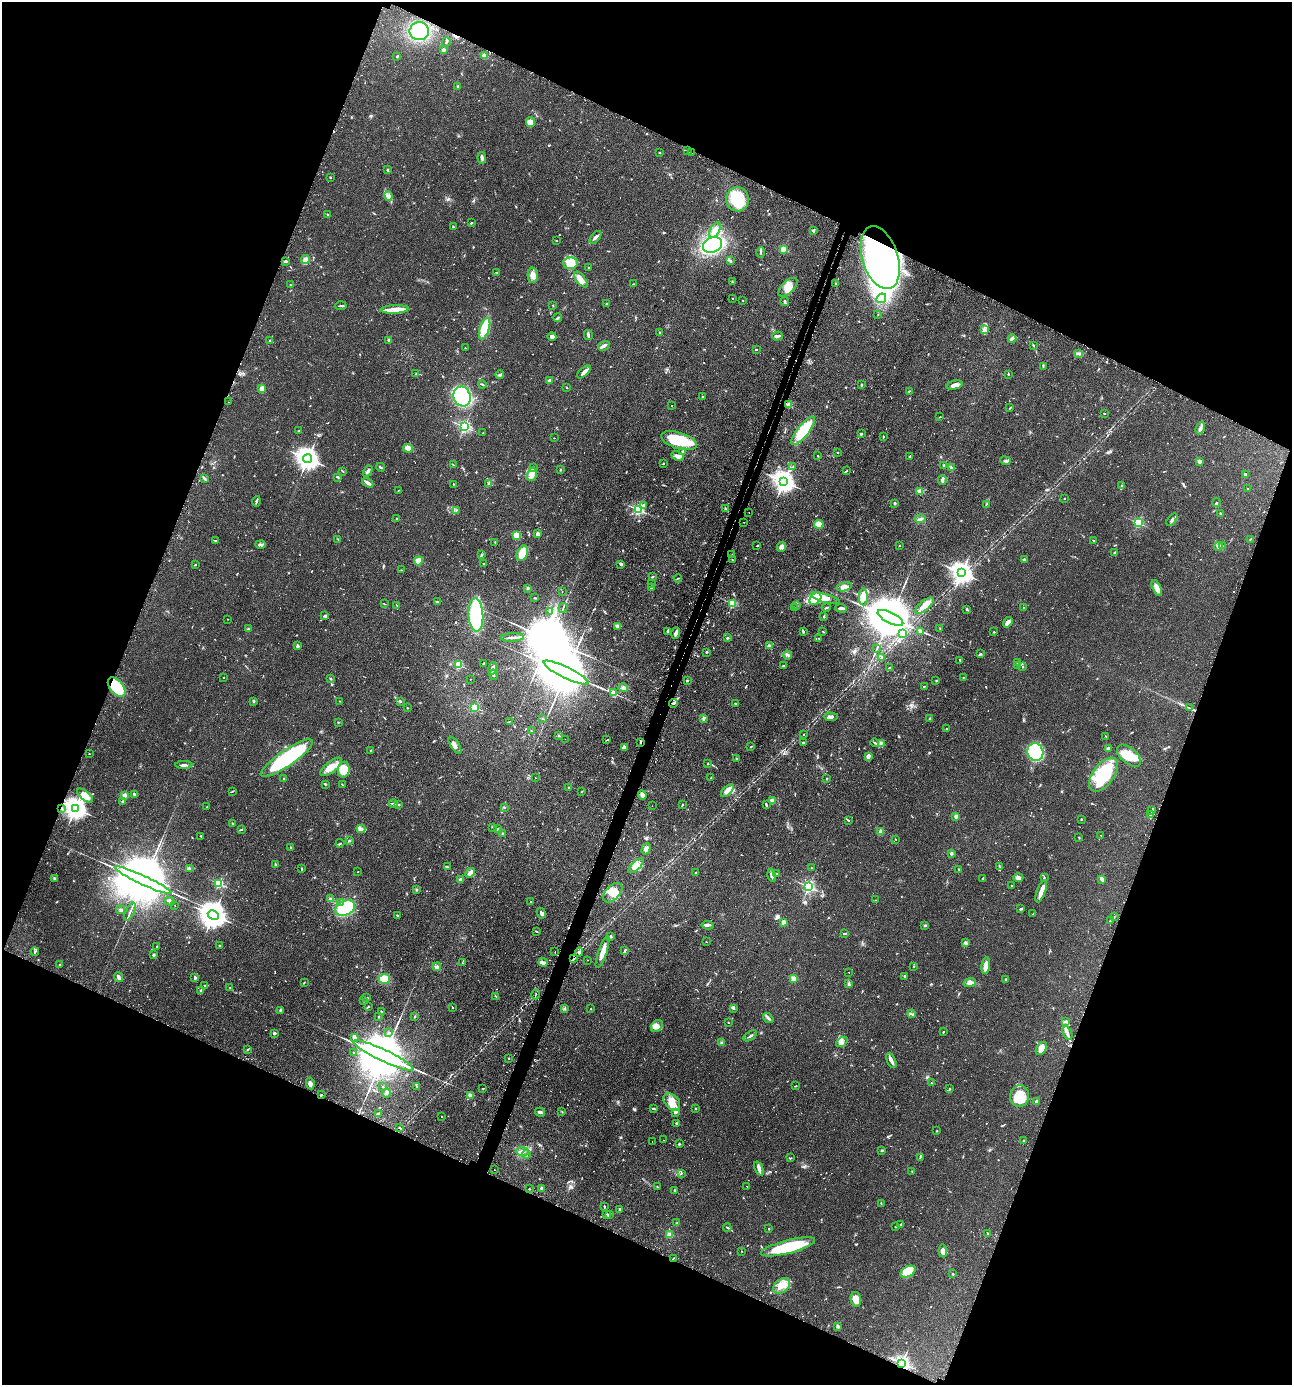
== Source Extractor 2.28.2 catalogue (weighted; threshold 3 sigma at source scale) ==
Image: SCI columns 169-5326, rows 40-5570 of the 5630 x 5612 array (HDU 1 of 3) = the unmasked area's bounding box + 8 px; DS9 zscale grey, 4 x 4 block average (1 PNG px = mean of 4 x 4 image px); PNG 1294 x 1387 px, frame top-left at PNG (2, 2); each listed source drawn as its Kron ellipse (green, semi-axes under 4 px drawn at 4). Shown black and unused: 43% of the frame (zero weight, under 2 of 3 exposures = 4% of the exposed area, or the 3 px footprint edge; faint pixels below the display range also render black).
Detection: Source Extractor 2.28.2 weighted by HDU 2 'WHT'. Background 0.152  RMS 0.0074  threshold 0.0331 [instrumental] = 3 sigma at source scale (4.5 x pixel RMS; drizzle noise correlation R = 1.50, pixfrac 1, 0.05/0.05 arcsec/px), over >= 5 px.
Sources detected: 1106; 5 too faint to see at this stretch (4 x 4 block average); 22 inside a brighter object's white glare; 57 cosmic-ray / hot-pixel residue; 5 long thin detections or spike segments (spike, bleed or trail) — neither listed nor drawn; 18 coinciding with a brighter row at this scale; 48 inside a brighter listed object's ellipse — not listed separately; of the other 951, all 500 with FLUX_AUTO >= 2.12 (the completeness limit of this list) listed and drawn (451 fainter detections not listed), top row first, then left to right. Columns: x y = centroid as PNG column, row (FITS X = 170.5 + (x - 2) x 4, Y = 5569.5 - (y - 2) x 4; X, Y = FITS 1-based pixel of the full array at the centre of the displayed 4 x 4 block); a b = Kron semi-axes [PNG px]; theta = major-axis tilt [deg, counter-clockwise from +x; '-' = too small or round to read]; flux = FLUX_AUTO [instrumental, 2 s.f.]
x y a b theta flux
419 31 10 9 - 270
446 42 5 2 - 4.6
444 50 3 3 - 7.7
396 56 2 2 - 2.3
485 56 4 3 - 19
458 86 2 2 - 4.7
530 122 5 4 - 35
688 151 2 2 - 2.2
659 153 2 2 - 2.2
692 153 2 2 - 2.4
482 158 6 2 -84 13
388 170 2 2 - 2.2
330 177 2 2 - 2.5
388 196 5 2 - 5.8
737 199 12 11 - 150
327 214 2 2 - 2.6
471 223 2 2 - 4.4
453 227 2 2 - 3
715 230 8 4 61 34
813 231 4 3 - 7.3
596 237 7 3 50 14
556 240 2 2 - 2.5
712 245 10 7 21 400
783 249 2 2 - 120
761 252 5 2 - 5.2
880 258 32 18 -72 460
305 260 4 3 - 51
285 261 3 2 - 7.3
731 261 4 2 - 5.3
570 263 7 6 - 72
588 267 2 2 - 6.4
497 272 3 2 - 2.4
533 275 7 5 -89 24
581 280 9 4 -52 32
732 282 3 2 - 3.2
835 283 2 2 - 3
633 284 3 2 - 2.5
290 285 2 2 - 2.2
788 287 12 6 44 52
732 298 2 2 - 4.7
881 298 5 2 - 11
742 300 2 2 - 2.7
785 301 4 3 - 5.7
607 304 2 2 - 5.4
553 305 2 2 - 3
341 306 5 2 - 6.7
394 309 14 4 3 42
878 314 2 2 - 2.1
558 318 4 2 - 5.9
485 329 11 5 72 170
985 330 3 2 - 5.9
659 332 3 2 - 2.9
588 335 5 2 - 12
552 336 4 3 - 15
777 336 5 2 - 18
1012 339 4 2 - 7.2
388 340 2 2 - 8.5
269 341 3 2 - 2.5
1033 345 2 2 - 3.5
604 346 6 2 31 18
465 348 2 2 - 2.2
756 349 2 2 - 4.6
1079 354 3 2 - 3
1043 366 4 2 - 4.6
584 372 8 2 44 24
416 374 3 2 - 4
1008 374 2 2 - 2.9
500 375 4 3 - 6.6
549 381 3 3 - 13
482 384 4 2 - 4.6
861 385 3 2 - 4.7
954 385 8 3 13 18
567 387 2 2 - 4.3
262 389 4 3 - 24
909 391 3 2 - 3.1
462 396 10 8 -71 430
703 397 4 2 - 2.7
229 402 2 2 - 2.2
789 404 2 2 - 110
671 405 2 2 - 2.2
1010 408 3 2 - 2.5
1104 413 3 2 - 2.5
940 417 3 2 - 2.1
464 427 2 2 - 840
1200 428 6 3 62 12
299 431 3 2 - 2.6
803 431 17 5 52 200
483 433 2 2 - 2.2
861 434 3 3 - 5.1
883 437 2 2 - 3.1
554 438 2 2 - 2.1
679 441 18 8 -17 210
408 448 5 3 - 25
683 452 3 2 - 3.9
838 453 2 2 - 2.8
678 456 7 4 -26 17
818 456 2 2 - 2.4
909 456 2 2 - 4.1
308 459 4 3 - 3700
1005 461 5 2 - 7.2
1199 461 3 3 - 12
663 464 2 2 - 4.8
453 465 2 2 - 2.6
944 465 3 3 - 4.3
381 467 4 2 - 5.1
533 467 4 2 - 4.4
793 467 3 2 - 3.6
952 467 3 2 - 4.3
561 469 2 2 - 8.8
343 471 3 2 - 2.3
368 471 6 2 61 11
846 471 3 2 - 3.5
532 474 7 4 74 37
1245 474 4 2 - 6.8
338 477 3 2 - 5.9
205 479 3 2 - 5.4
942 480 5 3 - 9.4
784 481 4 3 - 3000
368 483 6 2 -33 21
489 483 3 2 - 4.5
453 484 2 2 - 2.7
1121 486 2 2 - 4.1
1248 488 2 2 - 2.7
398 490 2 2 - 2.5
919 491 4 3 - 10
1064 498 2 2 - 3.1
256 501 5 2 - 5.9
895 503 2 2 - 18
1216 503 4 2 - 4.9
986 504 3 2 - 2.3
644 505 3 2 - 5.4
726 509 2 2 - 2.1
457 510 3 2 - 2.5
638 510 2 2 - 650
749 512 2 2 - 2.2
1221 514 2 2 - 2.9
397 519 2 2 - 3.1
920 519 6 2 7 7.9
1172 520 7 4 54 13
744 522 2 2 - 3.2
1138 523 2 2 - 260
819 524 5 3 - 46
538 534 2 2 - 73
517 535 2 2 - 93
338 539 2 2 - 2.1
1250 539 4 2 - 3.2
215 540 3 2 - 2.4
1093 540 2 2 - 3.3
495 542 2 2 - 2.5
261 544 5 3 - 7.8
1222 545 2 2 - 2.5
757 546 2 2 - 3.3
900 546 2 2 - 2.4
782 547 5 4 - 13
1218 547 4 4 - 11
1115 552 3 2 - 4.1
522 553 8 5 66 92
732 554 2 2 - 2.5
481 555 3 2 - 3.2
1024 559 2 2 - 5.9
732 560 2 2 - 3.5
418 561 4 4 - 34
483 563 2 2 - 7.1
621 564 4 3 - 10
195 565 3 2 - 3.4
401 570 2 2 - 2.5
961 573 4 3 - 3000
653 577 3 2 - 3.8
678 578 4 2 - 2.9
651 583 2 2 - 2.3
844 587 8 4 13 29
528 588 4 2 - 6.5
651 588 3 2 - 4
1157 588 8 3 -66 34
562 591 2 2 - 7.6
863 597 8 4 89 41
534 598 2 2 - 3.8
825 598 15 4 -16 67
815 599 7 5 51 160
437 602 2 2 - 3.3
732 603 2 2 - 240
384 604 2 2 - 2.4
397 605 3 2 - 2.3
797 605 2 2 - 3.6
924 606 11 5 39 38
826 607 4 2 - 4.1
1024 607 2 2 - 2.5
563 608 5 2 - 4
795 608 2 2 - 3.2
841 608 6 2 -4 12
967 609 3 2 - 5.3
550 612 2 2 - 4.5
476 615 16 7 -88 450
325 616 3 2 - 6.5
824 617 2 2 - 5.4
890 618 14 5 -26 37000
227 619 2 2 - 2.2
1008 622 6 4 55 18
618 626 2 2 - 48
248 629 3 2 - 3.7
940 629 3 2 - 2.8
667 631 4 3 - 4.8
803 631 4 2 - 7
823 631 2 2 - 3.5
920 631 4 3 - 9.2
994 632 2 2 - 3
676 633 6 2 72 17
903 634 2 2 - 52
512 637 11 2 4 15
727 638 2 2 - 4.9
819 638 4 2 - 3.3
298 646 3 2 - 3.4
769 646 2 2 - 37
877 649 3 2 - 2.6
706 652 3 2 - 4.9
980 654 3 2 - 3.4
788 655 4 2 - 7.1
881 658 2 2 - 2.2
960 660 3 2 - 3.7
1017 662 2 2 - 2.7
484 663 3 2 - 2.8
458 665 2 2 - 250
1018 665 2 2 - 5
783 666 3 2 - 3.5
1023 666 2 2 - 2.2
492 668 6 3 75 29
889 668 3 2 - 3.6
566 673 25 5 -26 47000
493 675 5 2 - 8.4
223 677 2 2 - 2.4
963 677 2 2 - 3.1
331 679 2 2 - 4.1
470 679 2 2 - 2.2
687 680 2 2 - 8.9
936 681 2 2 - 2.3
924 686 2 2 - 2.5
117 687 11 6 -50 160
623 688 5 3 - 9.9
614 693 2 2 - 130
254 701 3 2 - 3.3
340 701 2 2 - 5
400 701 4 2 - 5
673 703 4 2 - 4.6
736 703 3 2 - 5.4
474 707 2 2 - 330
407 708 2 2 - 2.5
1190 708 2 2 - 2.4
831 717 7 3 -3 14
542 718 2 2 - 2.7
703 718 3 3 - 8.2
930 718 2 2 - 2.9
509 721 2 2 - 2.2
338 722 2 2 - 2.5
947 729 2 2 - 2.8
531 731 2 2 - 2.3
559 735 2 2 - 5.5
804 735 2 2 - 2.8
1106 736 3 2 - 3
565 739 2 2 - 3
607 740 2 2 - 3.1
641 742 2 2 - 3.8
804 743 3 2 - 7.2
875 743 4 2 - 5.9
881 743 3 2 - 4.3
455 745 10 3 -57 18
625 747 3 2 - 5.7
751 747 3 2 - 4.1
1108 749 3 3 - 15
370 751 2 2 - 2.3
1035 752 9 8 - 390
89 754 2 2 - 3.2
868 756 3 2 - 21
1129 756 14 7 -41 96
287 758 31 8 34 500
736 759 2 2 - 2.6
708 764 2 2 - 2.1
184 765 8 2 1 13
331 767 13 5 38 45
344 770 8 6 82 65
1104 774 19 10 53 270
535 777 2 2 - 3.2
711 778 2 2 - 2.4
284 779 2 2 - 2.2
827 779 2 2 - 4.4
325 784 2 2 - 6
342 785 4 2 - 3.1
569 788 2 2 - 5.8
232 791 3 2 - 3
727 791 8 3 44 37
581 792 3 2 - 2.4
134 794 2 2 - 7.9
124 795 2 2 - 110
642 795 4 4 - 15
85 796 9 4 -39 30
772 801 3 2 - 15
123 802 3 2 - 6.1
393 804 4 2 - 6.1
766 804 4 2 - 6.7
399 805 2 2 - 4.2
682 805 3 2 - 4.4
652 806 2 2 - 2.7
207 807 2 2 - 3.2
504 807 3 2 - 3.4
62 808 2 2 - 3.9
75 808 4 3 - 3500
1152 811 4 2 - 5
1150 815 2 2 - 4.3
956 816 2 2 - 43
1081 819 2 2 - 3.1
848 820 3 2 - 3.2
233 824 3 2 - 5.9
492 827 2 2 - 3.5
361 829 4 3 - 11
498 829 2 2 - 4.2
241 830 3 2 - 4.8
881 831 2 2 - 84
502 833 2 2 - 3.1
1101 835 2 2 - 2.4
201 836 3 2 - 2.6
1079 837 2 2 - 2.2
896 839 2 2 - 2.3
349 841 3 2 - 4.8
340 843 4 2 - 4.8
291 848 3 2 - 4.2
646 849 6 4 73 13
951 853 2 2 - 26
275 864 3 2 - 5
636 865 10 4 45 27
447 867 3 2 - 5.8
1000 867 3 2 - 2.3
189 868 4 3 - 6.7
811 868 2 2 - 3
302 869 2 2 - 2.2
959 869 2 2 - 2.6
358 872 2 2 - 2.5
470 873 5 3 - 11
696 873 2 2 - 5.3
776 874 2 2 - 3.6
772 875 6 3 -76 11
1018 877 5 4 - 16
983 878 3 2 - 4.5
1044 878 3 2 - 2.4
55 879 3 2 - 4.1
1102 879 4 2 - 15
143 880 31 4 -25 55000
460 880 2 2 - 25
219 883 2 2 - 380
1012 885 2 2 - 2.7
808 887 2 2 - 720
416 890 2 2 - 9.9
1041 891 12 3 69 42
613 893 12 7 47 58
331 899 3 2 - 5.7
876 900 2 2 - 2.3
170 901 5 2 - 7.5
530 901 2 2 - 2.3
340 903 4 3 - 8.4
175 905 2 2 - 2.6
345 908 10 7 26 230
1021 909 4 2 - 9.4
121 910 4 2 - 6.5
130 912 9 2 64 8.5
541 913 5 3 - 11
1033 914 3 2 - 3.8
213 915 6 4 -28 6000
398 915 3 2 - 3.1
1114 917 3 2 - 3.2
1110 920 3 2 - 2.9
783 922 2 2 - 61
708 925 6 3 -7 9.6
925 925 3 2 - 4.5
536 931 3 2 - 3.1
844 933 4 2 - 4.2
611 936 3 2 - 5.5
706 942 2 2 - 2.1
966 943 2 2 - 5.8
157 946 2 2 - 2.3
219 946 2 2 - 3.5
625 950 4 2 - 6.9
35 951 4 3 - 7.1
555 951 2 2 - 2.1
579 952 4 2 - 7.3
602 952 17 3 71 45
154 955 2 2 - 6
574 959 2 2 - 2.9
587 960 2 2 - 2.2
462 962 2 2 - 2.6
543 962 4 3 - 10
59 964 2 2 - 2.8
914 966 2 2 - 2.8
986 966 8 4 82 34
437 967 4 3 - 11
849 972 2 2 - 2.1
904 976 3 2 - 3
118 977 5 2 - 12
195 978 3 2 - 5
794 978 2 2 - 110
384 979 6 5 - 67
1006 979 2 2 - 6.4
970 982 6 4 21 15
304 983 2 2 - 2.1
849 984 4 2 - 4.1
205 985 2 2 - 3
230 988 3 2 - 3.5
201 991 3 2 - 5.3
536 994 5 2 - 3.2
496 996 2 2 - 2.3
367 998 2 2 - 14
364 1001 2 2 - 16
368 1007 3 2 - 3.1
452 1008 2 2 - 3.3
733 1008 4 2 - 5.8
565 1009 4 2 - 4
591 1009 2 2 - 4.8
280 1010 3 2 - 4.2
381 1012 2 2 - 4.8
912 1014 4 2 - 5.4
379 1016 2 2 - 2.7
415 1016 2 2 - 6
768 1018 6 2 -37 8.4
1066 1021 4 2 - 4.4
728 1023 2 2 - 2.3
657 1026 7 5 47 21
943 1032 3 2 - 3.7
274 1033 2 2 - 36
389 1033 2 2 - 15
1067 1033 7 2 -68 11
750 1036 7 2 34 7.2
354 1037 2 2 - 70
842 1042 6 4 39 15
721 1043 3 2 - 3.9
1041 1048 7 4 57 27
248 1049 3 2 - 2.5
353 1053 2 2 - 4
384 1055 33 6 -25 55000
509 1058 2 2 - 2.3
891 1060 8 3 -66 15
310 1083 6 3 -80 14
931 1083 2 2 - 3
796 1086 3 2 - 3.2
383 1087 3 2 - 2.2
417 1087 4 2 - 3.1
483 1088 3 2 - 2.2
950 1089 3 2 - 3.1
387 1093 4 2 - 6.9
321 1095 2 2 - 15
471 1095 4 3 - 26
1020 1096 11 9 75 150
1037 1101 2 2 - 39
672 1102 10 6 -46 59
653 1108 3 2 - 5.2
695 1108 2 2 - 12
562 1111 2 2 - 2.2
540 1112 5 3 - 9.5
675 1112 3 2 - 15
378 1113 2 2 - 2.7
441 1116 2 2 - 2.9
676 1123 3 2 - 5.2
400 1128 3 2 - 5.5
937 1131 3 2 - 2.5
664 1140 2 2 - 2.2
1023 1141 2 2 - 2.1
652 1142 2 2 - 3.1
679 1144 3 2 - 3.5
881 1150 3 2 - 3.5
522 1151 7 3 -3 16
526 1154 4 2 - 5.9
790 1158 3 2 - 2.5
920 1158 2 2 - 2.4
759 1168 7 3 -67 15
494 1170 2 2 - 3.7
912 1171 2 2 - 2.3
681 1173 3 2 - 3
747 1186 2 2 - 6.1
658 1187 3 2 - 2.8
541 1188 3 2 - 6.1
529 1189 2 2 - 2.7
675 1190 3 2 - 3
881 1203 3 2 - 2.7
604 1207 3 2 - 4.1
620 1209 3 2 - 7.2
607 1214 2 2 - 3.6
610 1215 2 2 - 2.3
677 1223 3 2 - 3.9
900 1225 3 2 - 3.4
727 1227 4 2 - 4.4
895 1227 2 2 - 2.6
769 1229 2 2 - 3
670 1234 4 4 - 18
987 1234 3 2 - 2.7
788 1247 28 6 14 230
742 1251 2 2 - 2.5
943 1251 6 4 -85 20
674 1258 3 2 - 3.6
908 1272 8 5 28 33
953 1274 2 2 - 4.9
782 1286 9 6 39 43
856 1299 7 5 -76 42
838 1326 2 2 - 14
902 1363 2 2 - 1400
Overlapping masked pixels (flux is a lower limit): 11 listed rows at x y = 880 258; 117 687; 641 742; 62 808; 75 808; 579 952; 574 959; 321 1095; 400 1128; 674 1258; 902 1363
Diffuse or blended objects may show on this block-average render without a row.